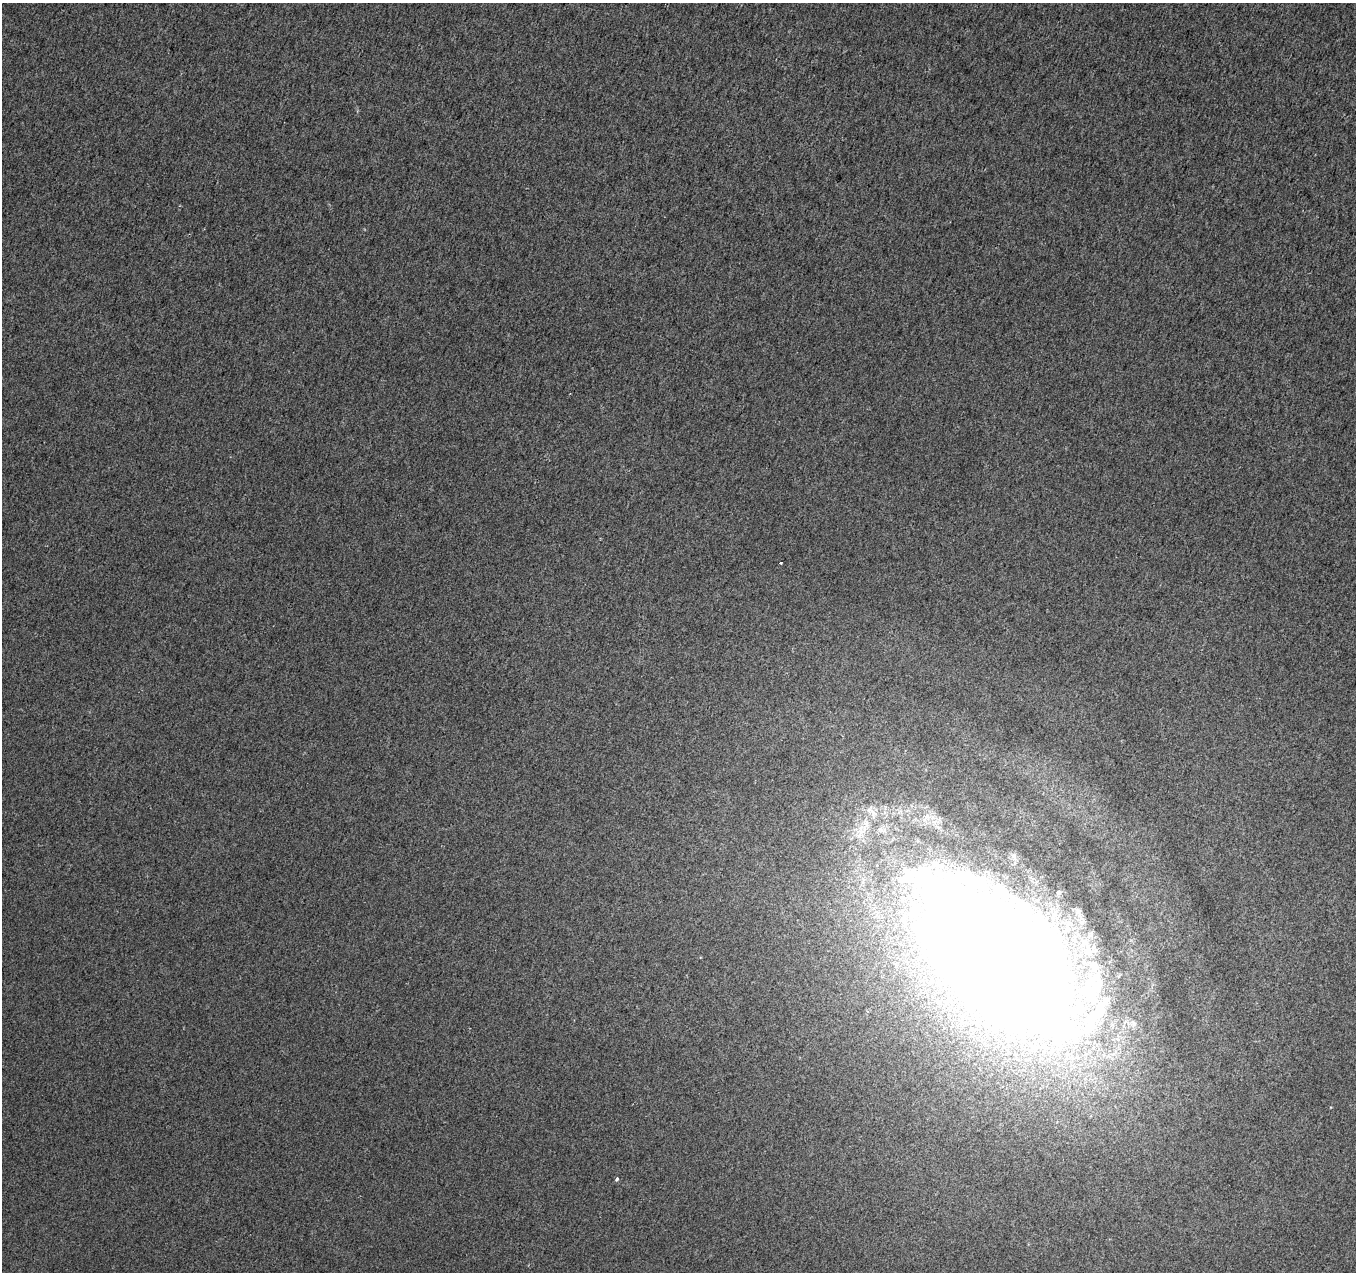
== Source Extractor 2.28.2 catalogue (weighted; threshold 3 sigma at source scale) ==
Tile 10 of 4 x 4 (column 2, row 3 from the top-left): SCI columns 1365-2718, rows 1485-2754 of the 5441 x 5596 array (HDU 1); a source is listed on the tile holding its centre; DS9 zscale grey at full resolution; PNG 1358 x 1274 px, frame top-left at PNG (2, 3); no overlay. Shown black and unused: <1% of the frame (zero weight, under 2 of 3 exposures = <1% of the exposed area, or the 3 px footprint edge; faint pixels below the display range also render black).
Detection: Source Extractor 2.28.2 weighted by HDU 2 'WHT'; one run over the whole footprint, this tile lists its part. Background 0.0146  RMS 0.01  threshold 0.0459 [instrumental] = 3 sigma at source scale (4.5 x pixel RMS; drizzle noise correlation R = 1.50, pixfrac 1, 0.0396/0.0396 arcsec/px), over >= 5 px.
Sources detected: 9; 1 inside a brighter object's white glare — not listed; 2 inside a brighter listed object's ellipse — not listed separately; the other 6 listed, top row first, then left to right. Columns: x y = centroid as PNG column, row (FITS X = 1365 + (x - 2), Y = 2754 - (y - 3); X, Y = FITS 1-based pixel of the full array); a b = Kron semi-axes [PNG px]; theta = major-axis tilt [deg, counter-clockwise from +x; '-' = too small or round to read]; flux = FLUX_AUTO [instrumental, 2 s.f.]
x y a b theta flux
780 563 3 3 - 3.1
926 817 14 8 50 8.2
1059 892 8 7 - 4.1
904 918 16 10 77 14
1008 950 116 62 -41 5700
617 1179 4 3 - 4.4